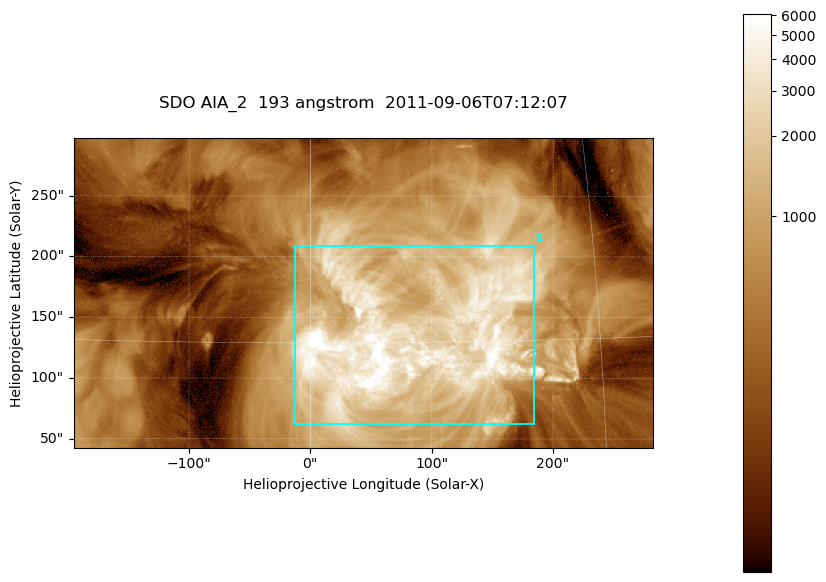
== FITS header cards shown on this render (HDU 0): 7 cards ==
TELESCOP= 'SDO     '           /
INSTRUME= 'AIA_2   '           /
WAVELNTH=                  193 /
WAVEUNIT= 'angstrom'           /
DATE-OBS= '2011-09-06T07:12:07.84' /
CTYPE1  = 'HPLN-TAN'           /
CTYPE2  = 'HPLT-TAN'           /

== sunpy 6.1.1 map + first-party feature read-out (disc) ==
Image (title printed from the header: SDO AIA_2  193 angstrom  2011-09-06T07:12:07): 794 x 424 px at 0.601 arcsec/px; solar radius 952 arcsec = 1584 px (partial field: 4.3% of the solar disc is inside the frame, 100% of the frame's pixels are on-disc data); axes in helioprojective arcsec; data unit not stated in the header (colour bar unlabelled)
Pointing: header CRPIX1/2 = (2043.76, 2047.55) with CRVAL1/2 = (0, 0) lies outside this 794 x 424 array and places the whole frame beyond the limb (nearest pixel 1.3 R_sun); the SolarSoft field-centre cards XCEN/YCEN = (43.47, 170.1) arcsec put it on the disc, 1639 arcsec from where CRPIX/CRVAL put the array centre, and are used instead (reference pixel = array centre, CRVAL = XCEN/YCEN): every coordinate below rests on XCEN/YCEN
Orientation: roll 0.0564 deg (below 1 deg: not rotated)
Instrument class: DISC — disc imager (sunpy class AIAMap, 193 A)
Bright regions (active regions / flare kernels): reference = the on-disc median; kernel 7 px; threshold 5 sigma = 2212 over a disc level ~502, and >= 1.15x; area >= 336 px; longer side >= 5 px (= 3 arcsec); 1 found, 1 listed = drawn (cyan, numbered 1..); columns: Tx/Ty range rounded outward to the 2 arcsec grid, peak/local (2 s.f.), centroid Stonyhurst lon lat
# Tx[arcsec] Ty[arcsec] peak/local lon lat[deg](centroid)
1 -14..184 62..210 23 +5 +15